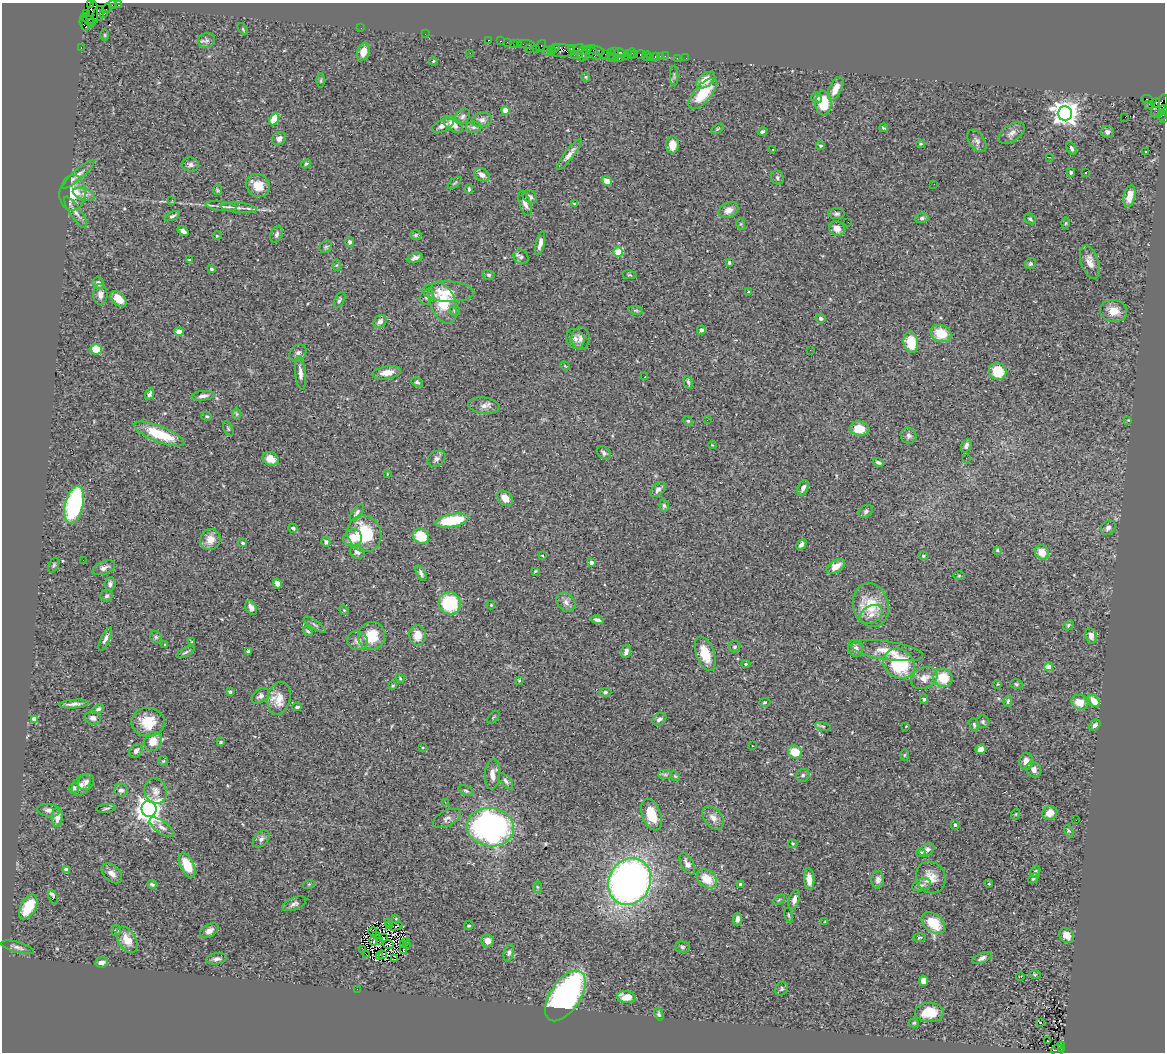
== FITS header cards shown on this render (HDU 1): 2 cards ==
NAXIS1  =                 1163
NAXIS2  =                 1050

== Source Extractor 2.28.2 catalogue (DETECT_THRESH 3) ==
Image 1163 x 1050 px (HDU 1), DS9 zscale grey, 1 PNG px = 1 image px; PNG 1167 x 1054 px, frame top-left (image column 1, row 1050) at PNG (2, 3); each listed source drawn as its Kron ellipse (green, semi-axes under 4 px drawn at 4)
Background 1.83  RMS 0.063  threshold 0.188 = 3 sigma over >= 5 px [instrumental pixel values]
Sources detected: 402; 2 with non-positive FLUX_AUTO (blend fragments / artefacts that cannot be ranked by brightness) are neither listed nor drawn; the other 400 listed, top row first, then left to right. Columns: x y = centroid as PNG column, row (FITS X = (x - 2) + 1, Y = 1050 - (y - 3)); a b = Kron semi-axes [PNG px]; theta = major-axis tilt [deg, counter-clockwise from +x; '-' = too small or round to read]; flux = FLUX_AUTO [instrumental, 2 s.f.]
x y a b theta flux
90 4 4 2 - 67
112 5 4 2 - 110
119 5 3 2 - 57
107 8 5 2 - 100
104 13 4 3 - 200
87 14 3 2 - 80
98 14 8 5 74 660
92 15 13 5 82 1100
88 19 7 3 -42 280
84 23 7 4 -74 270
361 28 2 2 - 18
243 29 7 3 -54 4.8
425 34 2 2 - 16
105 35 5 3 - 4.3
206 40 8 7 - 14
488 40 3 2 - 79
500 41 3 2 - 130
507 42 2 2 - 49
513 43 2 2 - 79
517 43 3 2 - 100
527 44 8 3 -4 240
541 45 6 3 56 140
555 47 3 2 - 130
81 48 3 2 - 60
529 49 3 2 - 110
572 49 4 3 - 430
536 50 3 3 - 220
552 50 3 3 - 72
561 50 14 6 0 1400
579 50 6 5 - 530
595 50 10 3 -14 350
547 51 5 2 - 200
363 52 9 6 74 47
614 52 3 2 - 110
470 53 3 2 - 3.6
586 53 7 3 83 300
593 53 9 4 -38 410
620 53 6 3 -31 230
628 53 3 2 - 120
631 53 5 3 - 250
582 54 7 4 -88 930
605 54 2 2 - 110
611 54 5 3 - 160
635 54 3 2 - 100
641 54 5 3 - 170
574 55 4 2 - 86
626 56 3 2 - 130
647 56 5 2 - 52
660 56 2 2 - 26
665 56 2 2 - 23
650 57 2 2 - 33
655 57 3 3 - 240
613 58 5 2 - 91
677 58 2 2 - 23
686 58 2 2 - 18
619 59 3 2 - 260
433 61 4 3 - 4.5
674 76 10 2 90 4.4
586 77 4 4 - 4.5
321 80 7 4 89 5.8
706 80 11 6 37 54
836 88 13 6 65 43
703 93 19 8 48 140
817 98 5 5 - 9
1147 99 6 3 -7 710
823 103 12 8 90 130
1156 103 4 3 - 600
1149 104 2 2 - 27
1159 106 13 6 60 1000
1163 109 4 3 - 640
505 110 4 4 - 82
1065 113 7 7 - 3800
1162 115 5 4 - 320
463 116 9 6 47 12
1125 117 2 2 - 2.9
274 119 6 4 63 87
1163 119 3 2 - 77
482 120 10 7 10 15
453 124 11 6 -37 32
443 125 12 5 26 25
474 127 8 5 0 10
883 128 4 2 - 4.4
717 129 7 4 31 5.1
762 132 5 3 - 7.9
1107 132 6 6 - 15
1012 133 15 8 34 26
279 139 7 6 - 20
977 141 12 7 -55 19
920 144 4 4 - 6.5
672 145 8 6 89 42
820 146 4 4 - 5.8
773 149 3 3 - 13
1072 149 7 4 -62 7.9
1146 152 2 2 - 3.8
569 154 19 5 52 25
1049 157 3 2 - 5.2
306 164 5 3 - 5.5
190 165 8 7 - 15
1071 173 4 3 - 5.5
1085 173 3 2 - 5.5
79 174 21 5 41 23
482 175 8 6 -32 23
777 177 7 6 - 10
607 181 5 4 - 38
455 183 8 2 40 3.8
934 184 2 2 - 3.7
258 186 12 11 - 63
469 189 5 3 - 6.4
217 190 5 4 - 4.9
73 193 18 13 84 110
84 194 11 5 -18 21
1130 196 11 5 78 42
530 197 8 6 -39 13
172 200 2 2 - 65
574 203 4 2 - 3
525 204 13 5 -68 22
221 206 16 4 -7 18
238 208 18 5 -5 23
728 210 10 7 26 27
76 212 18 5 -56 23
836 214 8 5 -4 10
172 216 8 4 24 8.9
922 218 7 5 10 8.5
1030 219 6 4 -39 7.2
848 222 3 2 - 4.3
1065 223 6 4 87 4.7
741 224 6 3 -72 5
837 228 8 7 - 33
183 231 6 4 -36 16
277 234 9 5 68 13
416 235 5 4 - 6.2
217 236 4 3 - 3.1
350 242 5 4 - 14
540 243 12 4 77 19
326 247 7 5 45 7.5
618 252 5 4 - 150
521 257 8 6 -43 11
415 258 8 4 19 15
189 260 4 3 - 3.7
729 262 4 3 - 5.7
1090 262 17 8 -72 36
1030 264 6 5 - 6.7
337 265 5 4 - 4.4
211 269 3 3 - 9.7
489 275 6 5 - 7.4
629 275 7 3 -8 5.2
98 283 6 5 - 17
448 292 26 10 -2 56
748 292 4 2 - 3.6
100 295 10 7 -89 20
427 297 8 6 57 13
119 299 9 6 -43 51
339 300 9 4 63 9
443 303 22 12 -69 160
636 310 7 3 -9 5.4
455 311 5 5 - 5.8
1114 311 13 11 -10 50
820 318 5 5 - 12
380 321 7 6 - 18
701 330 5 3 - 15
179 332 4 4 - 46
941 334 10 8 -22 87
580 338 11 9 90 20
575 339 10 8 -62 24
911 342 11 7 -82 84
96 349 6 5 - 72
810 350 2 2 - 6.3
298 353 9 7 49 14
565 366 5 4 - 3.8
998 371 9 8 - 90
300 373 17 5 -84 24
387 373 14 6 10 39
645 377 3 2 - 4.6
417 382 6 4 -28 8.1
688 382 6 3 -74 7.6
150 394 6 4 66 13
203 396 11 5 8 15
484 406 15 8 -7 25
237 414 6 4 -88 5.8
207 416 5 4 - 5.3
707 420 3 2 - 8.4
1128 420 4 4 - 3.8
688 421 5 4 - 5
228 428 8 4 -64 6.3
859 429 10 7 -9 78
159 434 27 8 -21 170
909 436 8 7 - 15
712 445 4 3 - 3.6
966 446 7 5 65 12
604 453 8 5 -45 11
966 458 2 2 - 5.7
271 459 8 6 -17 39
436 459 10 7 32 17
878 462 6 4 -26 9
387 474 4 2 - 3
803 488 8 5 65 18
658 490 9 5 45 13
505 498 9 6 -44 45
74 505 19 9 77 590
664 506 6 4 -73 8.1
866 511 8 6 35 10
357 512 10 5 53 11
452 520 17 6 10 200
293 528 5 4 - 8.1
1108 528 8 6 41 17
364 534 18 16 -67 190
421 536 8 7 - 110
352 538 9 8 - 55
210 539 10 10 - 44
326 542 5 4 - 10
242 543 4 4 - 7.5
801 545 6 4 46 14
997 550 4 3 - 4.2
357 552 8 6 -29 16
1042 552 8 7 - 46
542 555 3 3 - 3.7
923 556 5 4 - 5.3
83 560 2 2 - 4.6
591 563 4 3 - 24
54 565 8 5 60 7.7
836 567 10 6 29 47
104 568 12 6 22 17
535 571 3 2 - 3.8
421 573 8 4 -63 12
959 575 6 4 1 4.4
277 583 5 4 - 24
110 584 7 5 82 11
107 596 6 6 - 8.6
566 602 10 8 -47 20
449 603 11 11 - 290
491 605 4 4 - 3.2
871 605 22 17 -75 110
251 608 7 5 -59 20
344 610 5 4 - 5.4
871 614 12 8 31 24
597 620 6 4 -16 14
315 625 13 3 -34 9.6
1068 625 6 4 44 6.4
308 631 5 3 - 6.7
418 635 10 8 -86 51
371 636 14 13 - 110
1091 636 8 5 -82 20
156 637 6 5 - 7.6
105 639 13 4 65 16
357 641 10 9 - 24
192 642 4 4 - 4
165 645 4 4 - 4.6
735 647 6 6 - 7.9
855 648 9 7 -71 20
248 651 4 4 - 6.1
626 651 6 5 - 16
887 651 36 9 -8 66
185 652 10 4 27 8.6
705 654 18 9 -70 97
746 664 4 4 - 5.8
899 664 17 14 -34 280
1048 667 4 4 - 94
400 678 5 4 - 4.4
924 678 14 10 27 37
943 678 10 9 - 96
519 680 3 3 - 4
998 684 3 3 - 3.7
1016 684 6 4 -15 6.2
393 686 3 3 - 4.5
230 692 3 3 - 5.8
605 692 6 4 1 7.6
260 696 10 6 38 13
279 698 17 11 77 52
924 699 5 4 - 6.4
1008 701 6 4 78 7
1094 701 7 5 -45 50
765 702 6 4 2 5.6
1080 702 9 7 -30 50
74 704 15 3 4 19
297 707 4 3 - 7
98 709 6 4 23 8.8
493 717 7 3 45 3.7
93 718 8 6 -12 16
34 719 4 4 - 54
659 719 7 5 34 14
148 722 17 14 -8 96
983 722 6 6 - 8.2
974 725 7 4 -75 7.5
1095 725 6 4 41 11
823 726 8 3 -13 6
906 726 3 2 - 2.7
153 741 10 8 57 61
221 742 4 3 - 4.7
752 746 3 2 - 6.1
423 748 4 2 - 3.1
981 749 5 5 - 23
136 751 7 5 53 16
795 752 7 6 - 81
904 755 6 4 89 4.1
163 761 5 5 - 5.4
1026 761 8 6 85 23
1034 770 8 7 - 23
492 774 15 7 85 34
665 774 7 4 -1 9
803 775 7 6 - 9.7
675 776 5 4 - 4.5
506 781 9 5 -49 11
86 782 9 7 42 18
81 785 12 8 54 23
74 788 6 5 - 11
121 790 7 6 - 14
156 791 13 11 -73 31
466 791 8 5 -21 8.5
445 802 3 2 - 10
106 808 9 3 7 6.4
149 809 8 7 - 4300
48 810 11 6 -10 17
1050 813 7 6 - 37
1016 814 6 3 71 3.9
651 815 16 9 -70 110
57 817 10 5 86 35
447 818 15 8 27 20
713 818 13 8 -49 29
1076 820 2 2 - 7.3
955 825 5 4 - 6.9
162 827 14 6 -35 21
490 827 23 19 -8 1200
1069 831 6 4 -59 5.7
261 839 10 6 47 15
793 844 4 4 - 4.6
927 850 8 5 34 17
921 853 5 4 - 6.6
687 864 12 6 -60 23
187 865 13 7 -64 94
66 870 4 4 - 37
1035 872 6 5 - 7.3
112 873 12 7 -42 26
931 877 16 14 -63 53
1033 878 6 3 45 6.1
707 879 11 8 -39 80
809 879 11 5 -86 32
878 880 8 6 86 15
630 881 24 20 63 2200
989 883 4 4 - 5.8
152 884 4 3 - 16
309 884 6 3 18 4.7
741 884 4 3 - 14
921 885 10 6 18 13
537 887 6 4 -88 4.5
53 897 7 3 -65 43
779 900 6 3 37 4.7
794 900 10 5 75 21
294 904 13 6 22 15
28 907 13 7 60 110
789 915 7 3 -79 5.3
396 919 4 2 - 2.7
737 919 6 4 85 14
825 921 3 2 - 2.7
388 922 3 2 - 2.1
933 923 13 9 -40 120
389 925 3 2 - 3.3
395 926 7 2 8 3.1
469 926 5 4 - 6.2
116 930 5 4 - 9.5
209 931 10 6 31 20
373 931 4 2 - 3.9
1067 935 8 6 -51 34
377 936 3 2 - 2.2
919 937 6 3 2 4.4
384 938 4 2 - 0.78
127 940 14 9 -57 59
373 941 4 2 - 8.5
380 941 3 2 - 1.9
488 941 6 6 - 23
406 942 2 2 - 1.3
388 944 5 2 - 0.55
403 944 3 2 - 2
406 945 3 2 - 1.5
18 947 17 5 -15 18
682 947 7 5 -1 8.5
362 949 4 2 - 3.1
404 951 4 2 - 2.6
509 953 9 5 76 12
366 954 3 2 - 3.4
382 955 3 2 - 6
380 957 4 2 - 4.5
982 958 10 5 24 15
217 959 10 5 10 15
394 959 3 2 - 24
102 962 6 5 - 22
1035 975 6 4 0 3.6
1020 977 4 2 - 2
923 981 5 4 - 24
357 989 2 2 - 14
782 989 7 6 - 7.6
565 996 29 15 56 1200
626 997 9 6 -6 52
929 1012 14 9 -1 100
659 1014 7 4 -68 6.6
914 1023 5 4 - 5.8
1040 1023 3 3 - 59
1048 1041 3 2 - 8.6
1061 1045 3 2 - 380
1061 1049 3 2 - 180
1057 1050 6 5 - 610
At the frame edge (FLAGS 8, measured only in part): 4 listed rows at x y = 90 4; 1163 109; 1163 119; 1057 1050
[2 non-positive-flux detections neither listed nor drawn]